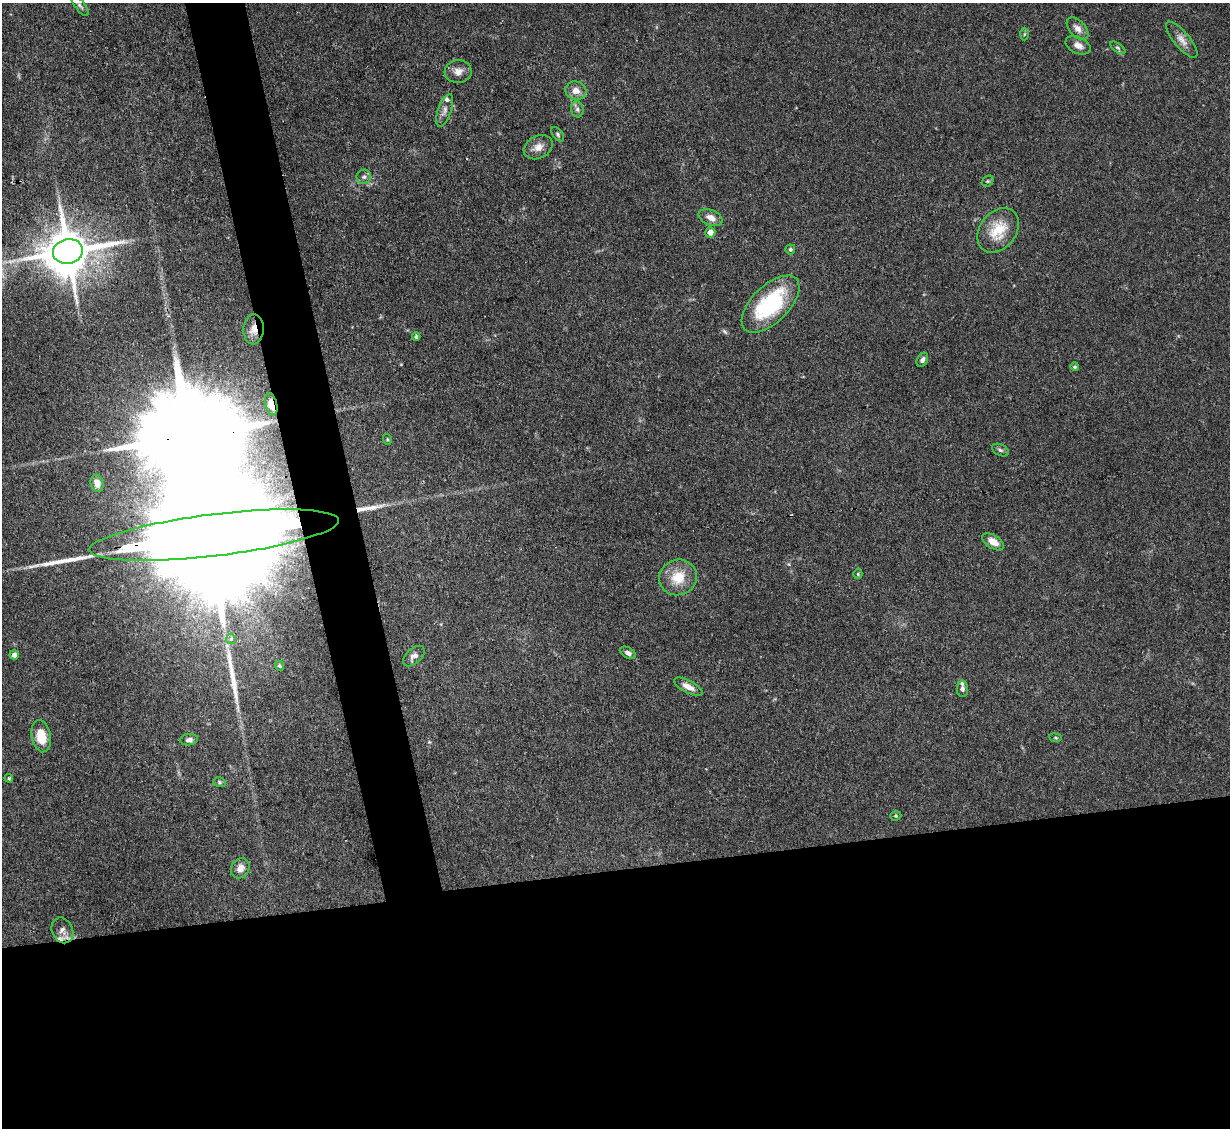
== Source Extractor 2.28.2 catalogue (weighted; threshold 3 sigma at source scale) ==
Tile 15 of 4 x 4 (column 3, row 4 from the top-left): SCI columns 2455-3682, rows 249-1374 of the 4909 x 4883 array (HDU 1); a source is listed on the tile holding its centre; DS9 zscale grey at full resolution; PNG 1232 x 1130 px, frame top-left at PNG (2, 3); each listed source drawn as its Kron ellipse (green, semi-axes under 4 px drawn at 4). Shown black and unused: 27% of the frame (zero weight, under 3 of 4 exposures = <1% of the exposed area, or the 3 px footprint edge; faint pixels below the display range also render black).
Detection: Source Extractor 2.28.2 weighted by HDU 2 'WHT'; one run over the whole footprint, this tile lists its part. Background 0.142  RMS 0.0044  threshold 0.0199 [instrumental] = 3 sigma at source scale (4.5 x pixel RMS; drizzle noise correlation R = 1.50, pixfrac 1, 0.05/0.05 arcsec/px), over >= 5 px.
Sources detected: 54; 1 inside a brighter object's white glare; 2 long thin detections or spike segments (spike, bleed or trail) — neither listed nor drawn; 4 inside a brighter listed object's ellipse — not listed separately; the other 47 listed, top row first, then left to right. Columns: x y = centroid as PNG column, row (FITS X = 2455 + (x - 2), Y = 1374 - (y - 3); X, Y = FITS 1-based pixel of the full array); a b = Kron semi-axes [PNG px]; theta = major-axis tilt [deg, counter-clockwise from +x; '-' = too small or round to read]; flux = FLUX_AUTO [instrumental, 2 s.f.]
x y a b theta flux
80 5 13 5 -53 1.3
1077 29 13 8 -47 2.8
1024 34 6 4 88 0.58
1182 40 22 8 -50 3.6
1078 45 13 8 -25 3
1118 48 9 4 -35 0.89
458 71 13 11 6 3.4
576 91 10 9 - 3.7
577 109 8 6 -77 1.4
445 110 17 6 70 2.5
558 134 8 5 -55 0.96
538 147 15 11 28 4
364 177 7 7 - 1.4
988 181 6 5 - 0.7
711 218 12 7 -23 3.2
998 230 24 18 53 13
710 232 5 5 - 3.7
790 249 5 5 - 0.97
68 251 15 12 12 2000
770 304 36 18 45 41
254 329 15 10 87 4.4
416 337 4 3 - 0.69
922 360 7 5 61 1.4
1075 367 4 4 - 0.69
271 404 11 6 -77 6
387 439 5 3 - 0.45
1000 450 9 5 -26 1.1
97 483 9 6 -77 2.8
214 535 126 21 7 46000
993 542 12 6 -32 4.1
858 574 5 4 - 0.56
678 577 19 17 22 11
231 639 5 5 - 0.65
628 653 8 5 -31 1.8
14 655 4 4 - 2.3
414 656 13 7 42 2.1
279 666 5 4 - 0.68
688 687 16 6 -28 3.6
962 689 8 5 -85 1.3
41 736 16 9 -80 8.8
1055 738 6 3 -9 0.52
189 740 9 5 6 1.6
9 778 4 4 - 0.47
219 782 6 5 - 0.74
896 816 6 4 19 0.57
240 868 10 9 - 3.4
62 930 13 10 -67 3.1
Overlapping masked pixels (flux is a lower limit): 3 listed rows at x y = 254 329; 271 404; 214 535
Isophote crosses this tile's border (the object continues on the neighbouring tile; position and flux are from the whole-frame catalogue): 1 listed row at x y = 80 5